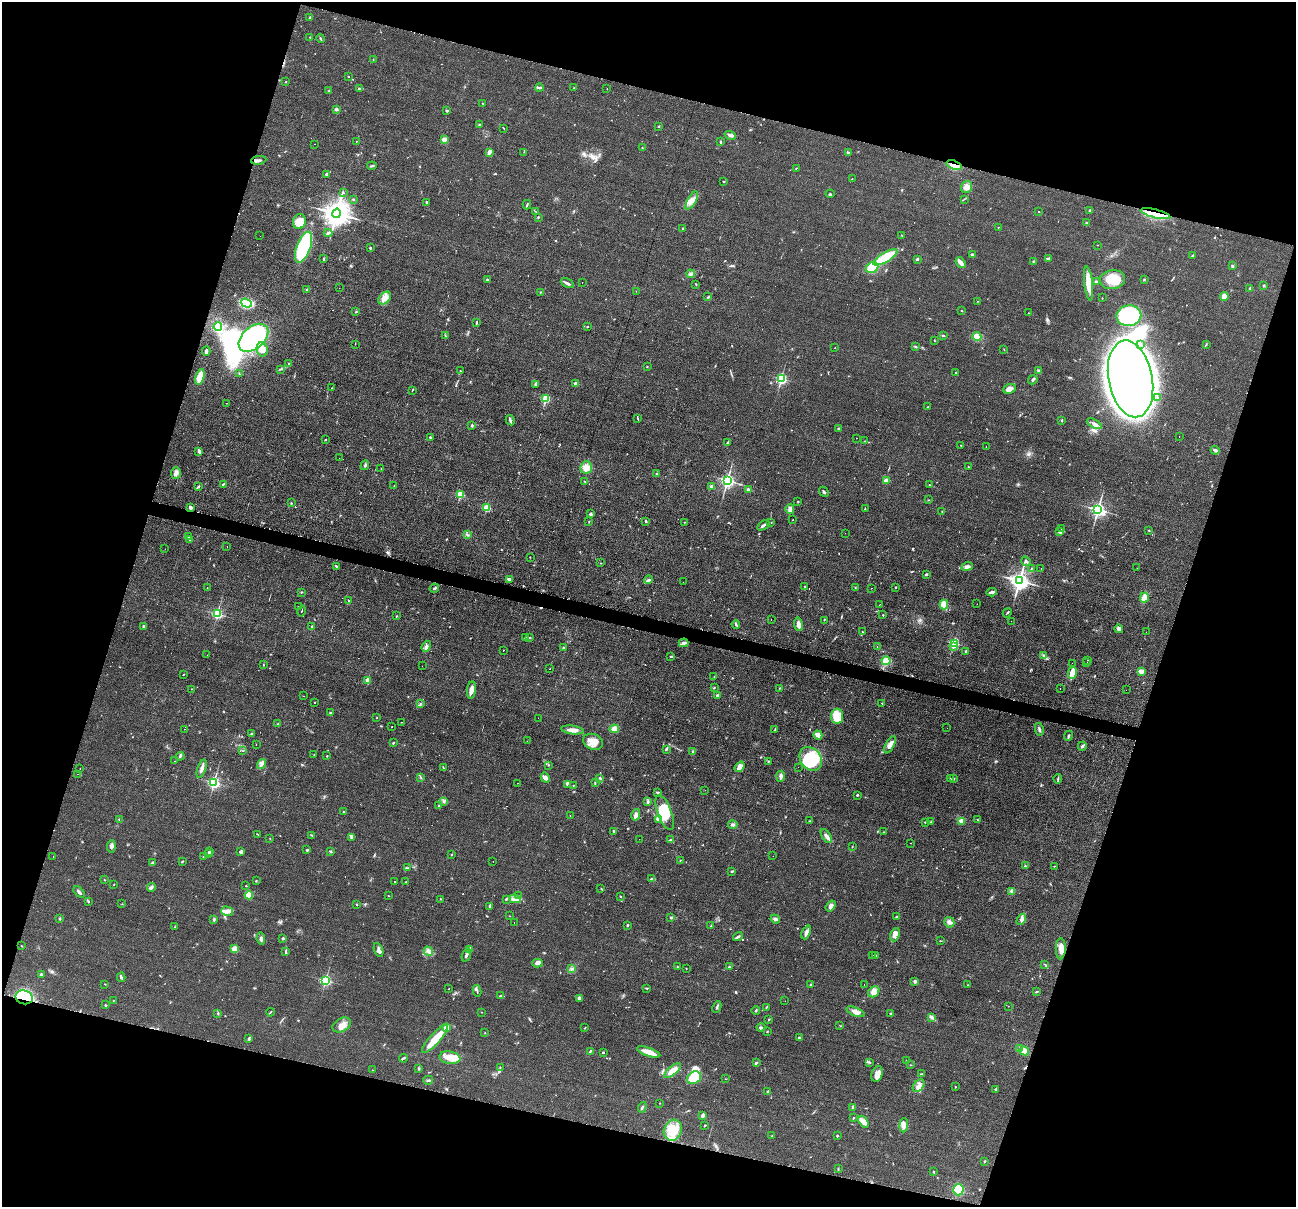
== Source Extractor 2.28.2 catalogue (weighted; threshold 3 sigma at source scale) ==
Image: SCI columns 9-5184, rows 258-5074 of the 5194 x 5209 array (HDU 1 of 3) = the unmasked area's bounding box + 8 px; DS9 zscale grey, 4 x 4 block average (1 PNG px = mean of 4 x 4 image px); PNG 1298 x 1209 px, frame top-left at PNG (2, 2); each listed source drawn as its Kron ellipse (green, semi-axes under 4 px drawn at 4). Shown black and unused: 35% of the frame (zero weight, under 2 of 3 exposures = <1% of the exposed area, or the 3 px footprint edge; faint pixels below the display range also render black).
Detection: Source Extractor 2.28.2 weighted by HDU 2 'WHT'. Background 0.0439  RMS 0.0074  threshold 0.0332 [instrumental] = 3 sigma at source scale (4.5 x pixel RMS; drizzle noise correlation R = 1.50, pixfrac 1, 0.05/0.05 arcsec/px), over >= 5 px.
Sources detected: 716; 3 too faint to see at this stretch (4 x 4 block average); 4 inside a brighter object's white glare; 45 cosmic-ray / hot-pixel residue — neither listed nor drawn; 6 coinciding with a brighter row at this scale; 18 inside a brighter listed object's ellipse — not listed separately; of the other 640, all 500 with FLUX_AUTO >= 1.51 (the completeness limit of this list) listed and drawn (140 fainter detections not listed), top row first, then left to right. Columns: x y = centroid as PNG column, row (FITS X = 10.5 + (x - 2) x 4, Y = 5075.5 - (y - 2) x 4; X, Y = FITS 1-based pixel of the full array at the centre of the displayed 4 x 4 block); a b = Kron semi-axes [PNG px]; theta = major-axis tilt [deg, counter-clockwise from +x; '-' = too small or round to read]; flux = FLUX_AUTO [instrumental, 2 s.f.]
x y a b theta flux
310 17 4 2 - 6.9
310 37 2 2 - 2
321 39 4 2 - 4
373 59 2 2 - 1.7
348 77 2 2 - 2.8
286 82 2 2 - 2.2
539 87 4 2 - 5.8
359 88 2 2 - 7.1
574 88 2 2 - 2.6
607 89 2 2 - 1.7
329 91 2 2 - 4.6
483 103 2 2 - 2.1
336 109 3 3 - 7.7
447 111 3 2 - 4.6
479 125 3 2 - 6.1
658 126 2 2 - 2.2
503 128 4 2 - 2.3
730 135 6 3 -16 14
444 139 2 2 - 110
356 141 2 2 - 2.9
721 142 3 2 - 3.4
315 144 2 2 - 4.9
642 148 2 2 - 1.9
489 152 3 2 - 27
524 152 2 2 - 1.8
848 153 3 2 - 4.1
259 160 7 2 5 9.2
954 165 8 3 -17 24
372 166 5 2 - 5.2
796 168 2 2 - 2.1
326 174 2 2 - 7.6
852 179 2 2 - 1.6
724 181 2 2 - 2.4
967 187 6 5 - 23
343 193 2 2 - 2.2
830 194 4 2 - 4.1
353 199 2 2 - 1.8
964 199 3 2 - 2.5
692 200 10 4 60 28
427 202 3 2 - 8.2
527 205 5 2 - 4.7
1090 210 3 2 - 6.5
535 211 2 2 - 1.7
1039 212 2 2 - 1.9
337 213 5 4 - 6500
1155 214 15 4 -13 58
538 217 2 2 - 3
299 222 7 6 - 51
1086 223 2 2 - 3
998 227 2 2 - 2
683 228 2 2 - 3.1
328 233 4 3 - 8.5
901 235 2 2 - 1.9
260 236 2 2 - 1.9
1098 245 2 2 - 1.5
304 247 16 7 69 330
370 248 2 2 - 13
972 254 2 2 - 23
1193 255 4 2 - 4.8
885 257 13 5 31 190
323 259 3 2 - 3.9
918 259 4 2 - 4.4
1049 259 4 2 - 3.8
1033 261 3 2 - 3.4
961 263 6 2 -54 38
1232 266 3 3 - 5.2
872 268 6 5 - 75
690 274 4 3 - 8.6
1144 279 3 2 - 3.3
487 280 3 2 - 6
1112 280 12 9 8 89
582 282 2 2 - 4.1
1096 282 3 2 - 9.4
567 283 7 2 -25 11
1088 283 17 3 -83 72
696 284 2 2 - 3.2
1263 286 3 2 - 3.7
339 288 2 2 - 1.9
1250 288 2 2 - 5.2
307 289 2 2 - 5
636 291 2 2 - 1.6
540 292 2 2 - 2.4
1224 296 4 4 - 30
708 297 3 2 - 5
385 298 7 5 48 28
1102 298 2 2 - 3.1
978 301 2 2 - 1.8
246 303 6 3 -19 270
961 311 2 2 - 2.1
356 312 2 2 - 3
1028 313 2 2 - 2.6
1129 316 12 10 10 410
476 322 3 2 - 4.4
587 326 2 2 - 5
218 327 4 3 - 110
445 336 3 2 - 3.6
943 336 3 2 - 5.3
977 337 4 4 - 39
253 338 17 11 42 670
934 341 2 2 - 2.4
355 344 2 2 - 1.7
1140 344 3 2 - 5
1206 345 4 2 - 3.6
916 347 3 2 - 4.7
835 348 2 2 - 1.9
262 349 7 5 -77 28
1004 349 2 2 - 1.7
206 351 4 2 - 7.7
289 363 2 2 - 3.5
647 367 2 2 - 2.4
280 369 2 2 - 2
460 371 2 2 - 2.5
1038 371 3 2 - 9.2
956 372 2 2 - 3.3
239 374 3 2 - 3.7
200 377 8 3 74 110
781 379 2 2 - 730
1131 379 39 22 -79 9000
1033 380 5 2 - 8.2
576 383 2 2 - 59
535 384 4 2 - 6.4
332 388 2 2 - 2
1010 389 6 4 23 35
412 390 3 2 - 2.4
1158 398 2 2 - 1.6
546 399 2 2 - 350
227 403 2 2 - 7.4
928 406 2 2 - 2
638 419 2 2 - 3
510 420 5 2 - 8
1062 420 2 2 - 4.8
1094 424 8 4 -29 21
472 425 3 2 - 5.8
838 428 2 2 - 3
430 437 2 2 - 7.7
1179 437 2 2 - 2.3
856 438 2 2 - 1.7
325 439 2 2 - 1.8
865 441 2 2 - 2.1
728 442 4 2 - 6.6
961 445 2 2 - 2.1
986 447 2 2 - 4.4
1215 450 4 2 - 10
199 451 4 2 - 11
339 458 2 2 - 18
365 465 5 2 - 6.5
586 467 6 5 - 40
968 467 2 2 - 2.3
381 469 2 2 - 4.4
176 473 6 5 - 16
657 474 3 2 - 5.6
727 480 2 2 - 1400
886 480 3 3 - 16
585 482 3 2 - 2.4
223 484 3 2 - 3.2
929 485 2 2 - 1.9
199 486 4 2 - 4
394 486 2 2 - 3.2
711 486 3 2 - 10
748 489 4 2 - 9
824 492 5 2 - 6
460 494 2 2 - 250
928 500 2 2 - 1.9
798 501 2 2 - 8.5
291 503 2 2 - 3.4
190 507 3 2 - 14
487 508 2 2 - 250
865 508 3 2 - 2.6
790 509 4 2 - 9.2
1098 509 2 2 - 1500
942 511 2 2 - 2.3
590 514 4 3 - 6
793 520 2 2 - 1.8
589 521 2 2 - 2.8
646 521 3 2 - 5
684 522 2 2 - 2.3
771 523 2 2 - 1.6
763 525 7 2 33 9.5
1062 529 2 2 - 2.9
1149 530 2 2 - 3.8
1059 532 2 2 - 2.2
845 533 2 2 - 2
467 534 3 2 - 3.9
188 536 3 2 - 4.1
190 539 3 2 - 2.4
227 546 2 2 - 1.9
165 549 2 2 - 8
530 557 2 2 - 1.6
1026 561 5 2 - 8.2
601 563 2 2 - 1.7
336 566 3 2 - 4.4
967 567 6 4 19 13
1031 568 2 2 - 2.6
1041 568 2 2 - 2.2
1137 568 2 2 - 2.5
926 574 2 2 - 7.8
509 579 3 2 - 14
648 580 4 3 - 9.1
1019 581 3 3 - 3000
683 582 2 2 - 2.9
805 586 2 2 - 2.5
855 587 2 2 - 2.1
895 587 2 2 - 8.2
207 588 2 2 - 28
434 588 5 2 - 6.4
871 588 2 2 - 5.7
301 592 2 2 - 3.9
991 592 5 3 - 9.9
1144 598 5 3 - 58
348 601 2 2 - 18
880 604 2 2 - 1.6
977 604 2 2 - 4.9
944 605 5 3 - 100
298 606 2 2 - 2
302 611 6 2 76 3.6
1007 613 5 2 - 4.2
217 614 2 2 - 640
883 615 2 2 - 3.1
396 616 2 2 - 2.6
771 620 2 2 - 4.1
824 620 2 2 - 1.7
1011 621 2 2 - 4.4
736 624 4 2 - 5.5
798 624 7 3 -81 25
143 626 4 2 - 7.3
312 627 2 2 - 2.3
1119 629 4 4 - 12
862 632 2 2 - 2.6
1146 632 2 2 - 4.6
529 637 2 2 - 2.7
525 638 2 2 - 2.1
683 643 5 3 - 11
954 643 2 2 - 530
426 646 6 3 69 19
877 646 2 2 - 3.1
954 646 2 2 - 7.5
563 648 3 2 - 4.9
503 651 2 2 - 15
966 651 2 2 - 9.7
207 655 2 2 - 1.8
1044 656 4 2 - 4.8
671 657 3 2 - 3.5
1087 660 2 2 - 4.4
886 661 4 4 - 42
1072 663 2 2 - 1.9
1087 663 2 2 - 1.6
263 665 2 2 - 2.5
422 666 2 2 - 2.2
550 669 2 2 - 3.3
1141 671 2 2 - 130
1072 673 6 2 76 93
183 674 3 2 - 2.5
714 677 2 2 - 2.8
368 680 2 2 - 94
714 688 2 2 - 3.4
779 688 2 2 - 3.2
191 689 2 2 - 2.4
1060 689 2 2 - 12
471 690 8 4 82 26
1126 690 2 2 - 5.7
717 695 2 2 - 24
303 696 2 2 - 4.3
315 702 2 2 - 2.6
882 703 2 2 - 27
420 704 2 2 - 1.7
330 713 2 2 - 3.2
837 716 7 6 - 96
376 718 2 2 - 1.6
538 718 2 2 - 1.9
402 722 2 2 - 1.7
278 724 2 2 - 2.2
392 727 2 2 - 4.7
947 728 2 2 - 2
184 729 2 2 - 1.6
614 729 5 4 - 29
775 729 3 2 - 4.5
1039 729 6 3 -78 8.7
572 730 11 4 -7 27
252 734 3 2 - 5.4
818 735 5 3 - 30
1068 736 5 2 - 6.1
527 741 2 2 - 2.2
593 742 10 7 -23 49
393 743 2 2 - 4.1
256 745 2 2 - 4.8
890 745 9 3 63 28
1082 746 5 3 - 9.2
666 749 3 2 - 6.7
242 751 3 2 - 1.8
692 752 3 2 - 5.8
314 755 2 2 - 1.9
180 756 4 2 - 6.9
327 756 2 2 - 5.8
811 759 13 10 -52 210
175 761 2 2 - 1.7
768 761 3 2 - 2.5
261 764 5 3 - 13
549 765 2 2 - 1.9
740 767 6 4 53 30
798 767 2 2 - 2.5
443 768 3 2 - 3.3
80 769 2 2 - 4
202 769 9 3 70 20
78 774 2 2 - 2.9
781 776 5 3 - 16
421 777 4 2 - 3.5
545 778 5 4 - 17
600 778 3 2 - 5.6
950 779 2 2 - 2.7
954 779 2 2 - 1.8
1058 779 4 2 - 5.7
595 782 2 2 - 2.5
214 783 2 2 - 880
517 783 2 2 - 2
567 785 2 2 - 1.6
573 785 2 2 - 2
705 790 2 2 - 2.3
657 792 3 2 - 7
857 795 2 2 - 14
443 801 3 2 - 6
647 802 3 2 - 7.6
439 806 3 2 - 4.5
344 811 2 2 - 3.5
665 812 18 7 -70 120
570 815 2 2 - 2.4
636 815 6 3 77 22
119 819 2 2 - 1.9
658 819 3 2 - 6.4
978 820 2 2 - 2
810 821 2 2 - 2.4
962 821 2 2 - 130
925 822 2 2 - 12
931 822 2 2 - 2.4
733 825 4 3 - 10
614 831 2 2 - 17
884 832 2 2 - 1.6
258 834 2 2 - 2.8
312 835 2 2 - 1.6
826 836 8 3 -58 18
352 837 4 3 - 8.4
270 839 2 2 - 1.5
639 839 2 2 - 2.8
670 840 3 2 - 2.7
911 843 2 2 - 2.2
111 846 6 4 84 12
852 847 2 2 - 1.8
307 850 2 2 - 6.6
210 851 2 2 - 15
330 851 3 2 - 4.4
241 852 4 3 - 8.8
209 853 3 2 - 4.7
451 854 2 2 - 2.5
53 856 2 2 - 2.6
203 856 2 2 - 2.4
773 856 2 2 - 2.5
681 860 3 2 - 2.6
182 861 3 2 - 3.8
493 861 2 2 - 2.2
153 863 4 3 - 5.5
1025 866 2 2 - 9.1
1054 866 2 2 - 2
408 868 2 2 - 2.7
732 871 3 2 - 3.4
651 879 4 3 - 7
104 880 3 2 - 2
256 881 3 2 - 2.6
395 882 2 2 - 5.1
406 882 2 2 - 2.5
114 884 2 2 - 2
246 886 2 2 - 2.4
151 887 4 3 - 8.9
601 889 2 2 - 2.7
1012 891 4 3 - 9.3
79 892 7 2 -47 12
249 895 4 3 - 68
388 896 2 2 - 2.2
519 896 2 2 - 1.7
620 897 2 2 - 2.3
441 899 2 2 - 1.6
506 899 2 2 - 5
515 899 6 3 -12 16
88 902 3 2 - 3.7
122 904 2 2 - 1.5
357 904 2 2 - 2.3
489 906 3 2 - 5.3
831 906 6 4 53 20
227 911 6 4 -15 20
509 916 2 2 - 1.7
897 917 2 2 - 3
671 918 2 2 - 8.5
60 919 2 2 - 6.1
214 919 4 2 - 6.6
775 919 5 2 - 11
1021 919 6 3 59 15
949 922 5 5 - 14
514 923 2 2 - 9.6
627 925 2 2 - 5
711 926 2 2 - 1.9
175 927 3 2 - 4.2
806 932 7 3 66 23
895 935 7 4 67 20
738 937 5 2 - 8.6
261 938 6 4 -80 11
283 938 2 2 - 24
940 941 2 2 - 1.9
21 946 2 2 - 1.6
234 949 2 2 - 180
470 949 2 2 - 3.3
1061 949 11 5 90 33
379 950 7 3 -69 13
428 951 5 3 - 11
286 952 4 2 - 5
466 955 7 2 71 11
873 955 2 2 - 3
876 956 2 2 - 7.6
537 963 5 3 - 17
1045 964 3 2 - 2.3
677 967 3 2 - 2.7
729 967 3 2 - 4.3
686 968 2 2 - 1.6
572 969 4 2 - 8.1
42 974 3 2 - 5
121 977 5 2 - 5.9
326 980 2 2 - 710
915 982 2 2 - 40
105 984 2 2 - 2.2
864 984 2 2 - 2.1
810 985 2 2 - 12
967 985 2 2 - 1.6
647 988 3 2 - 3.2
449 989 2 2 - 2.4
477 991 6 2 -81 5.7
874 992 6 5 - 35
1037 992 3 2 - 4.2
500 996 3 2 - 7.3
24 997 9 7 -15 220
580 998 3 3 - 15
113 1000 2 2 - 1.6
785 1001 2 2 - 3
105 1005 2 2 - 4.3
1008 1006 2 2 - 1.6
717 1007 6 2 64 6.2
766 1007 3 2 - 3.4
756 1011 4 2 - 4
270 1012 4 2 - 3.1
481 1012 2 2 - 1.6
856 1012 9 4 -23 28
218 1013 2 2 - 3.3
890 1014 3 2 - 4.4
932 1018 4 3 - 8.3
768 1020 3 2 - 2.9
342 1025 10 6 28 33
840 1026 2 2 - 1.9
447 1027 2 2 - 110
761 1027 4 3 - 6.7
585 1028 2 2 - 2
767 1031 2 2 - 2.3
485 1033 3 2 - 1.8
249 1038 3 2 - 3.4
799 1038 3 2 - 5.2
435 1039 18 5 48 91
1019 1049 3 3 - 6.3
590 1051 3 2 - 4.1
1024 1051 5 3 - 40
603 1052 2 2 - 3.7
649 1052 12 3 -19 57
403 1058 4 2 - 6.7
450 1058 10 6 -9 63
906 1061 3 2 - 2.2
869 1062 3 2 - 4.4
756 1063 3 2 - 6.7
910 1065 2 2 - 1.6
500 1067 2 2 - 2.4
419 1068 3 2 - 3.8
372 1070 2 2 - 2.6
673 1071 10 4 40 48
877 1074 8 5 68 28
921 1074 4 2 - 3.5
694 1078 7 6 - 110
725 1079 3 2 - 1.8
428 1080 5 2 - 7
919 1086 7 5 50 23
955 1087 2 2 - 3.2
996 1089 3 2 - 4.1
768 1092 2 2 - 6.2
660 1103 2 2 - 1.7
642 1107 5 2 - 5.7
853 1107 4 2 - 9.2
702 1115 4 2 - 13
853 1118 2 2 - 2.5
863 1122 7 4 -56 36
705 1125 3 2 - 4.4
904 1125 7 4 86 25
673 1130 11 9 64 70
772 1136 2 2 - 3.5
837 1136 2 2 - 4
985 1161 3 2 - 3
838 1169 2 2 - 2.8
934 1172 3 2 - 2.8
958 1190 5 5 - 120
Overlapping masked pixels (flux is a lower limit): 3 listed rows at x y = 954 165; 1155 214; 24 997
Diffuse or blended objects may show on this block-average render without a row.